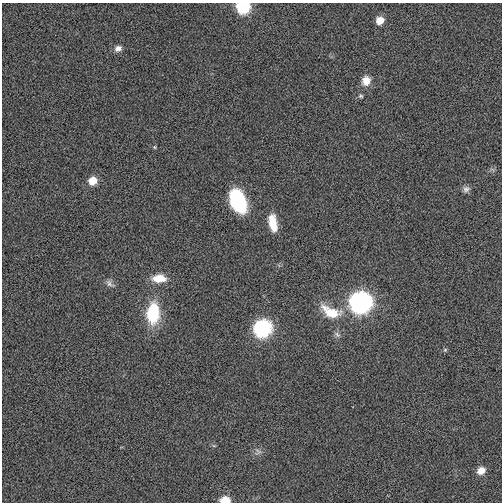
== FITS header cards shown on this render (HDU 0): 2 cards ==
NAXIS1  =                  500
NAXIS2  =                  500

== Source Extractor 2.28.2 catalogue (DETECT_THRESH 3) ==
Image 500 x 500 px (HDU 0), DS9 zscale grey, 1 PNG px = 1 image px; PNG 504 x 504 px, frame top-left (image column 1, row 500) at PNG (2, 3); no overlay
Background 0.00281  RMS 0.071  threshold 0.213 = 3 sigma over >= 5 px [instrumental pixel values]
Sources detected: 21; all 21 listed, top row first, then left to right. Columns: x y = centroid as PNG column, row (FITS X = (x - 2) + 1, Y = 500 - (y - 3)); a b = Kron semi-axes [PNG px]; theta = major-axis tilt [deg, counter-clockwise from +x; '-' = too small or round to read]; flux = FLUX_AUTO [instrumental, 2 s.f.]
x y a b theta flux
243 7 7 7 - 540
380 20 6 6 - 73
118 48 10 7 28 24
366 81 11 9 66 56
361 96 6 5 - 8.4
154 147 5 4 - 5.5
93 181 7 6 - 92
466 189 9 8 - 18
238 201 21 13 -66 410
273 223 19 8 -80 96
159 278 17 9 0 79
110 284 14 7 -36 22
360 302 10 9 - 2900
331 312 26 13 -24 140
153 313 20 12 86 260
262 328 9 8 - 1300
337 335 9 6 -49 15
445 350 5 5 - 7
258 452 9 8 - 19
481 471 8 6 32 61
225 500 7 5 1 150
At the frame edge (FLAGS 8, measured only in part): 2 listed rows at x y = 243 7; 225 500